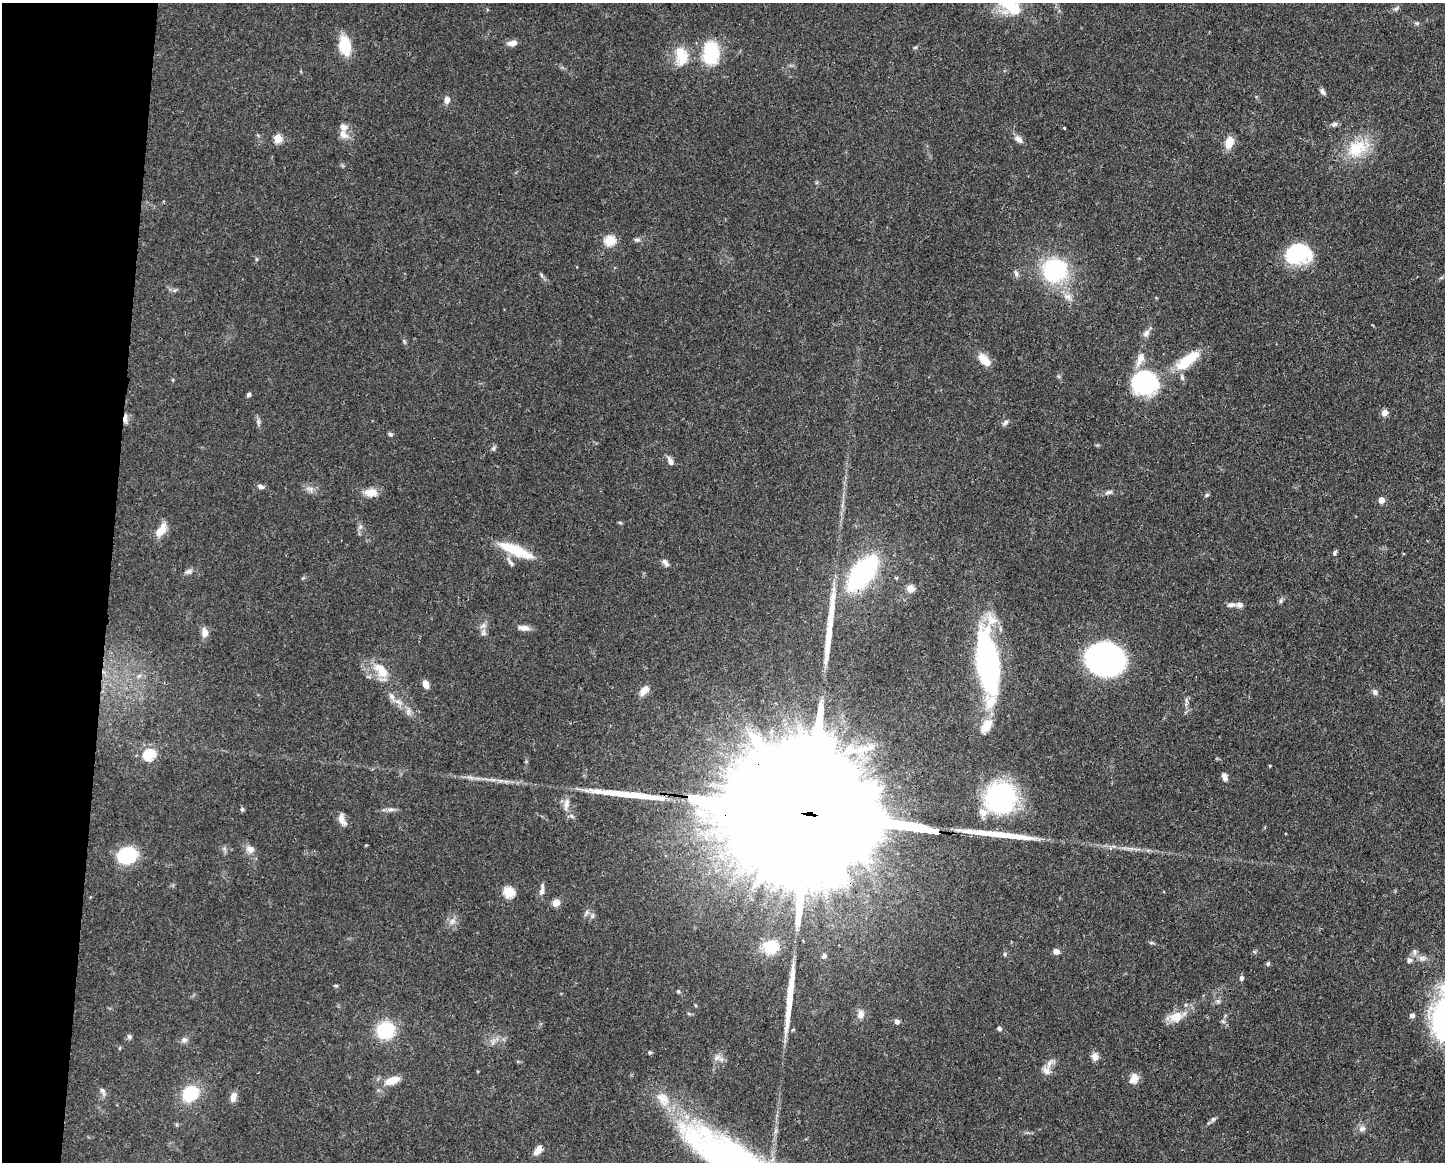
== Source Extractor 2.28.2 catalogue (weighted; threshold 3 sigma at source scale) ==
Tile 7 of 3 x 4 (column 1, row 3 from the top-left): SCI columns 114-1556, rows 1166-2325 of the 4668 x 4652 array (HDU 1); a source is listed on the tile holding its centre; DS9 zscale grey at full resolution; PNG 1447 x 1164 px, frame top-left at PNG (2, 3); no overlay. Shown black and unused: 7% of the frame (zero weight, under 3 of 4 exposures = <1% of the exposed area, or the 3 px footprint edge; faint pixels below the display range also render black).
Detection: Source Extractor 2.28.2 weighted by HDU 2 'WHT'; one run over the whole footprint, this tile lists its part. Background 0.0443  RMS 0.0029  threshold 0.0129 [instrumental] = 3 sigma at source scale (4.5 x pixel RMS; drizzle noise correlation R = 1.50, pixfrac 1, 0.05/0.05 arcsec/px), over >= 5 px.
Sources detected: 134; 3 inside a brighter object's white glare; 4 long thin detections or spike segments (spike, bleed or trail) — not listed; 12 inside a brighter listed object's ellipse — not listed separately; the other 115 listed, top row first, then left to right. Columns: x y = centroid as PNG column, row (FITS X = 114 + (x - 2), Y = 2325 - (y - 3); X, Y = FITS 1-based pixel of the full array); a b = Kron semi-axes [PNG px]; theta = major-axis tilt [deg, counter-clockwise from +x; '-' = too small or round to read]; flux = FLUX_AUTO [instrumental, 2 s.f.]
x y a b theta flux
1009 5 31 22 -28 13
1396 9 8 5 38 0.66
1417 23 6 5 - 0.47
513 43 11 6 12 1.8
345 46 19 11 -79 9.3
711 53 22 14 88 18
681 56 28 17 -85 6.9
1322 91 9 5 -57 0.88
447 100 8 6 -90 1.5
1335 124 8 6 3 0.76
1064 128 3 3 - 0.24
343 134 15 10 -55 2.4
278 138 5 5 - 11
1019 139 11 6 -49 1.6
1229 142 11 8 72 4.8
1357 148 30 21 35 11
610 240 5 5 - 20
637 240 9 4 -6 0.65
1298 254 28 20 11 18
1055 270 13 12 - 47
1016 273 9 5 -70 0.8
541 275 7 4 -60 0.5
1067 297 13 9 -27 2.1
1146 333 11 7 57 1.3
404 341 6 4 -48 0.4
984 359 17 9 -50 3.7
1187 360 32 11 39 10
1182 377 9 5 -74 0.82
1145 382 32 28 -7 25
249 395 5 4 - 0.69
1385 412 7 7 - 1.5
125 418 12 5 86 1.4
258 422 8 5 -70 0.74
1006 422 9 5 45 0.75
390 434 7 5 -21 0.51
493 448 7 4 46 0.54
670 461 11 6 -62 1.5
260 486 8 5 -16 1
371 492 17 10 1 3.3
1108 492 10 5 14 0.93
1207 495 6 5 - 0.45
1381 500 5 4 - 3.1
161 530 16 8 58 4.2
516 550 42 10 -22 10
1335 552 7 4 62 0.51
511 563 15 4 -52 0.96
665 563 11 5 -54 1
189 571 12 6 17 0.96
862 573 28 14 52 57
910 588 5 5 - 7.1
1281 601 6 4 90 0.55
1231 605 15 6 3 1.3
524 628 15 7 -5 1.8
205 633 12 8 -83 1.9
483 633 9 6 48 0.89
1103 658 35 25 -3 78
988 664 71 23 -82 55
382 672 16 14 -21 4.5
139 676 6 6 - 0.74
425 684 9 5 -68 2.1
644 690 13 8 50 2.4
1375 692 7 6 - 0.78
392 696 10 6 -42 1.3
408 711 9 4 82 0.82
771 731 8 5 83 0.9
850 750 28 16 1 11
149 754 6 6 - 21
1270 766 3 2 - 0.46
1225 777 9 6 -71 1.4
1000 798 34 33 - 35
566 804 17 6 78 1.9
242 809 6 5 - 0.45
391 809 11 5 2 1.1
802 813 137 26 -8 46000
342 820 17 8 -72 1.8
250 849 11 9 -7 1.8
127 855 12 10 15 30
542 890 13 6 81 1.3
509 892 5 5 - 21
556 903 5 5 - 6.4
452 921 8 6 46 1.1
771 947 18 16 23 8.2
1056 951 5 4 - 2.5
1414 952 8 5 -71 0.84
824 956 7 6 - 0.73
1422 958 12 6 0 1.5
1409 960 6 6 - 1
1268 964 6 5 - 0.45
1241 978 5 5 - 0.87
336 986 6 3 -19 0.34
678 991 4 4 - 0.4
1218 1001 6 5 - 0.56
689 1014 6 4 -20 0.37
861 1014 12 8 72 1.7
1412 1015 6 5 - 0.99
1176 1017 18 14 19 4
1223 1021 7 4 -45 0.59
897 1022 5 5 - 0.95
999 1028 6 5 - 0.6
385 1030 12 11 - 19
129 1037 6 6 - 0.69
184 1040 8 7 - 1
650 1053 6 4 0 0.39
1095 1056 9 7 -86 2
717 1057 10 6 41 1.2
1046 1071 13 10 -55 2
1134 1077 13 9 -68 2.4
392 1080 18 8 18 4.4
103 1091 12 5 -63 0.88
190 1094 14 11 41 15
233 1097 12 7 72 1.8
663 1099 24 14 -50 6.1
1213 1119 7 6 - 0.72
1362 1129 10 8 17 1.3
538 1150 12 7 52 2.3
Overlapping masked pixels (flux is a lower limit): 3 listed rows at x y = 125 418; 802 813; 538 1150
Isophote crosses this tile's border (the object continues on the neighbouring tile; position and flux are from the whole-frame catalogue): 1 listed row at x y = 1009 5